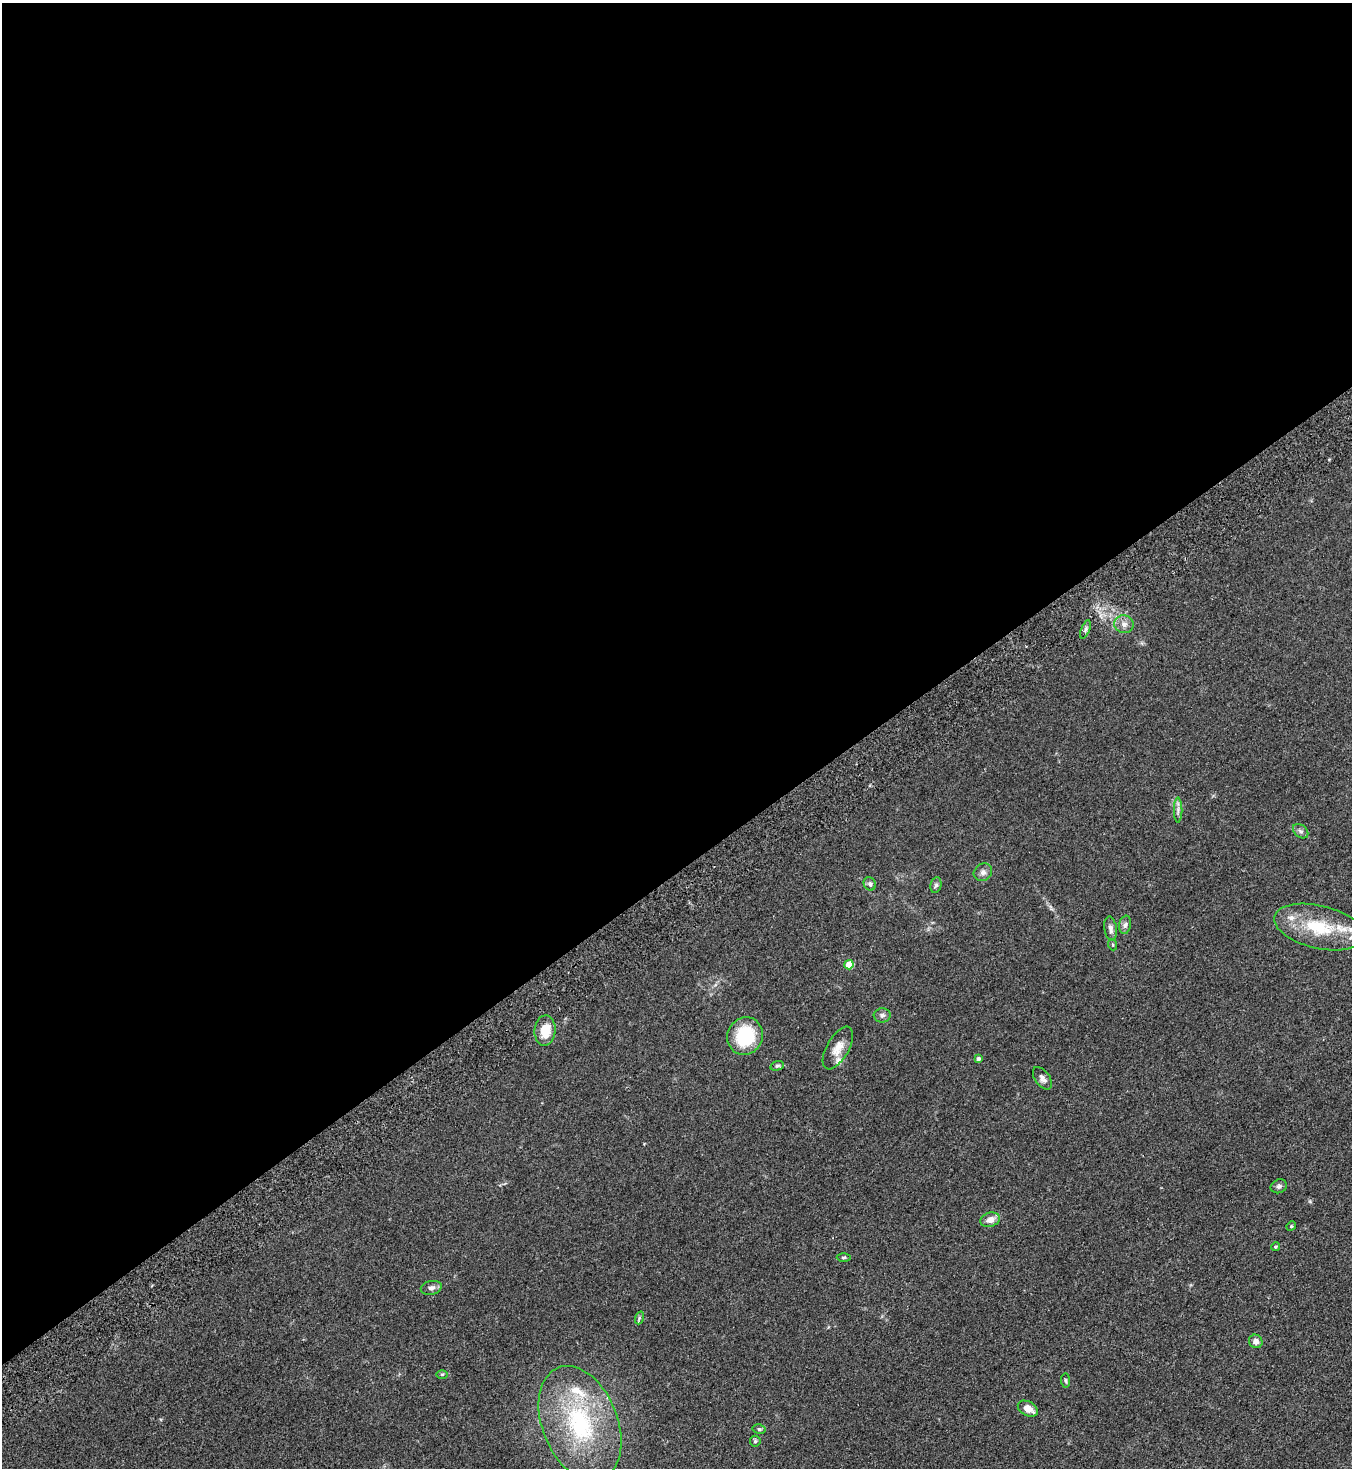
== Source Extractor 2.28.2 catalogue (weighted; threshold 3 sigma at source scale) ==
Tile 2 of 4 x 4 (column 2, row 1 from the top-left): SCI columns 1682-3031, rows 4448-5913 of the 5925 x 5963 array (HDU 1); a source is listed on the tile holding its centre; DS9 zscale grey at full resolution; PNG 1354 x 1470 px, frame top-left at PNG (2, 3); each listed source drawn as its Kron ellipse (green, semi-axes under 4 px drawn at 4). Shown black and unused: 59% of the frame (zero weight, under 2 of 3 exposures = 3% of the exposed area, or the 3 px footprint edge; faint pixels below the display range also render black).
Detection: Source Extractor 2.28.2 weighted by HDU 2 'WHT'; one run over the whole footprint, this tile lists its part. Background 0.091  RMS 0.009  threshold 0.0403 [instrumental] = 3 sigma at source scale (4.5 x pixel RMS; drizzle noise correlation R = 1.50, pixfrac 1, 0.05/0.05 arcsec/px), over >= 5 px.
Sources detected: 37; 4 inside a brighter listed object's ellipse — not listed separately; the other 33 listed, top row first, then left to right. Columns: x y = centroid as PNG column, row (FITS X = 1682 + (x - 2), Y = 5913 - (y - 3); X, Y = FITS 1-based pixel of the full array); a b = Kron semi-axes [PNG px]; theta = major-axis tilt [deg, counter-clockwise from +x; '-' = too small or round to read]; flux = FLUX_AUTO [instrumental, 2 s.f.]
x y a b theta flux
1124 624 10 9 - 4.6
1085 629 10 3 69 1.6
1178 810 12 2 90 2.4
1301 831 9 6 -39 2.5
983 872 9 8 - 3.5
870 884 7 6 - 2.2
936 885 8 5 78 2.1
1125 925 9 6 79 2.7
1319 927 46 21 -13 46
1111 929 12 6 -83 3.9
1113 945 5 3 - 0.9
849 965 4 4 - 20
882 1015 8 7 - 2.5
545 1030 15 10 86 17
745 1036 19 17 65 40
838 1048 24 11 60 9.7
978 1059 4 3 - 2
777 1066 7 4 17 1.4
1042 1078 13 7 -54 3.9
1279 1186 8 6 23 2.3
990 1220 10 7 18 6.6
1291 1226 5 4 - 0.98
1275 1247 4 4 - 1
844 1257 7 3 1 1.1
431 1288 10 6 11 3
639 1318 6 4 72 1.4
1256 1341 7 6 - 4.1
442 1374 6 4 1 1
1066 1381 7 4 -83 1.3
1028 1409 11 7 -29 8.7
580 1423 60 37 -68 110
759 1429 6 5 - 1.3
755 1441 5 5 - 1.3
Isophote crosses this tile's border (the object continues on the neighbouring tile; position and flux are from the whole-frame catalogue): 1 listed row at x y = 1319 927